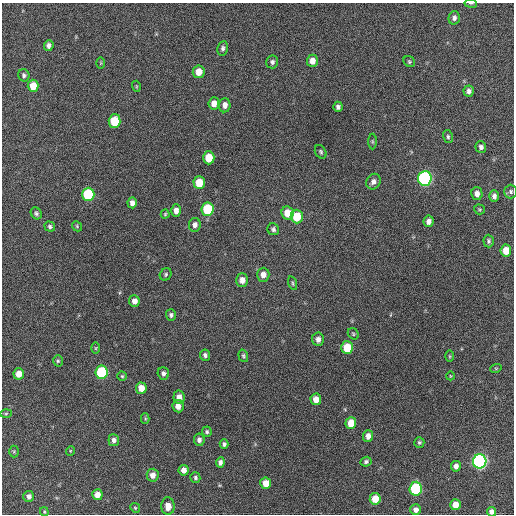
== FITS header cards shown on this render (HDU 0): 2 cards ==
NAXIS1  =                  512 / Axis length
NAXIS2  =                  512 / Axis length

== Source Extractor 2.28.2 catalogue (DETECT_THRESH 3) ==
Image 512 x 512 px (HDU 0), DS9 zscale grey, 1 PNG px = 1 image px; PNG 516 x 516 px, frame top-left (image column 1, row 512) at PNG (2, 3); each listed source drawn as its Kron ellipse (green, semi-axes under 4 px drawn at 4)
Background 187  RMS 13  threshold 40.4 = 3 sigma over >= 5 px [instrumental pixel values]
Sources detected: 97; all 97 listed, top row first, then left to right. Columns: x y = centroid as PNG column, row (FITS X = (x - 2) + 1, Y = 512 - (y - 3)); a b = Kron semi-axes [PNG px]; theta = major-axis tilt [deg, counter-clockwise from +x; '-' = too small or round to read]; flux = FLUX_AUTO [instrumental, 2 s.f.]
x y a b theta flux
471 3 6 3 -7 930
454 18 7 5 75 2900
49 46 5 5 - 3500
223 48 7 5 79 2300
312 61 6 5 - 7100
272 62 6 6 - 2500
409 62 6 5 - 1300
101 63 6 4 90 1100
199 72 6 6 - 11000
24 75 6 5 - 2200
33 86 6 5 - 14000
136 86 5 3 - 910
469 91 5 5 - 3300
214 103 6 5 - 6600
225 105 7 5 85 5000
338 107 5 4 - 2500
114 121 6 6 - 34000
448 137 6 5 - 1800
372 141 8 4 -89 1100
481 147 5 5 - 2800
321 152 7 5 -60 1700
209 158 6 5 - 19000
425 178 7 7 - 190000
373 182 8 7 - 4200
199 183 6 5 - 19000
511 192 7 6 - 2100
88 194 7 6 - 59000
477 194 6 5 - 4600
494 196 6 5 - 3600
132 203 5 4 - 4100
208 209 7 6 - 46000
479 209 5 5 - 1200
176 211 6 5 - 5500
36 213 6 5 - 2000
287 213 6 6 - 13000
165 214 4 4 - 1100
297 216 7 6 - 24000
429 221 6 5 - 4200
195 225 7 6 - 4100
50 226 5 5 - 2000
77 226 5 4 - 1100
273 229 6 5 - 2400
489 241 6 5 - 1800
506 250 6 5 - 13000
166 274 6 5 - 1600
263 275 7 6 - 6300
242 280 7 6 - 6700
293 283 7 3 -72 1200
134 301 6 5 - 5500
171 315 6 5 - 2200
353 334 6 5 - 1300
318 339 7 6 - 4400
96 348 5 3 - 890
347 348 6 6 - 22000
205 355 6 5 - 2400
243 356 6 4 -72 1400
450 356 6 4 -89 1100
58 361 5 5 - 1400
496 368 6 3 18 990
102 372 6 6 - 77000
163 373 6 5 - 2900
19 374 5 5 - 10000
122 376 5 4 - 1200
450 376 4 3 - 660
141 388 6 5 - 10000
179 397 6 5 - 6300
316 399 6 5 - 9000
178 406 6 5 - 6300
6 413 5 3 - 960
145 419 5 4 - 1100
351 423 6 5 - 13000
207 432 5 5 - 1700
368 436 6 5 - 5800
114 440 6 5 - 3400
199 440 6 5 - 3500
419 442 5 5 - 1600
224 444 4 4 - 2100
14 451 6 5 - 1300
70 451 5 3 - 820
480 461 7 6 - 240000
220 462 5 4 - 3400
366 462 5 4 - 2000
456 466 5 5 - 3900
184 470 5 5 - 5600
153 475 6 6 - 6000
195 478 5 5 - 1700
266 483 5 5 - 9900
416 489 7 6 - 77000
97 495 5 5 - 7600
29 496 5 5 - 3600
375 499 6 5 - 14000
455 505 5 5 - 8300
168 506 9 6 -88 8000
135 508 5 4 - 1100
416 510 5 5 - 4600
44 512 5 3 - 930
491 512 5 4 - 4100
At the frame edge (FLAGS 8, measured only in part): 2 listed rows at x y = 471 3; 491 512